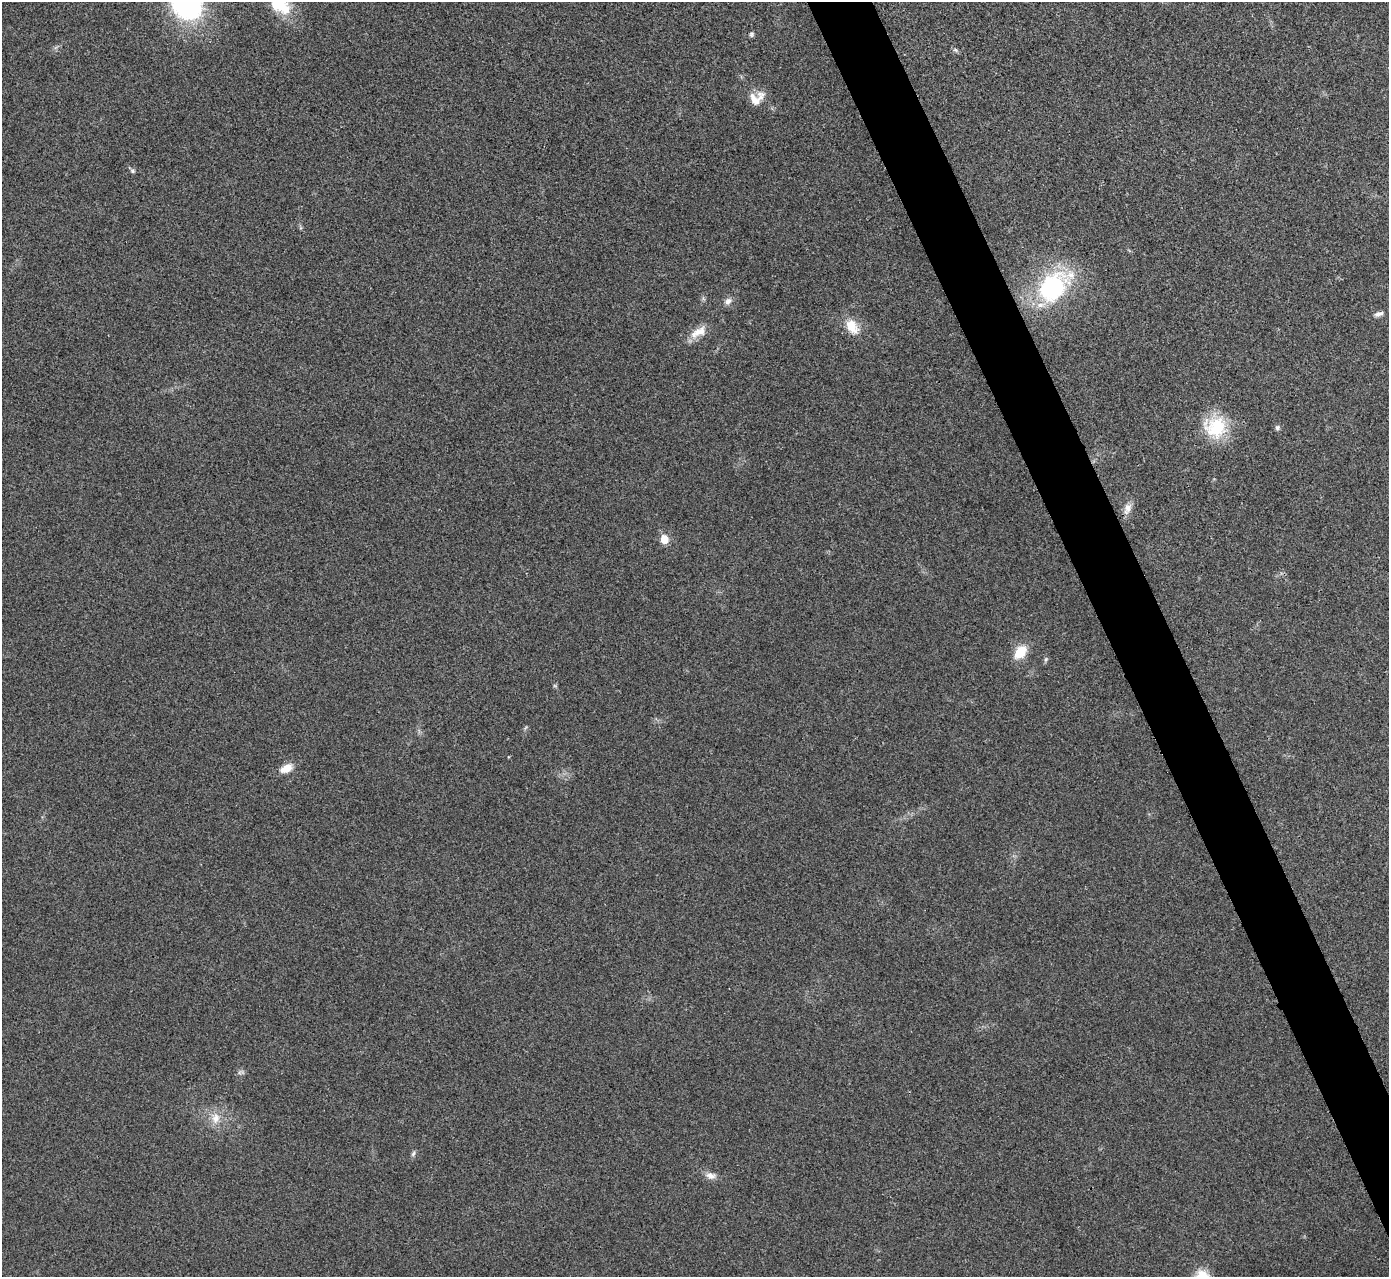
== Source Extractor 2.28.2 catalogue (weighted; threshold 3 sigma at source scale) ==
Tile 6 of 4 x 4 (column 2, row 2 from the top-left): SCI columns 1392-2778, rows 2709-3983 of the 5558 x 5547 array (HDU 1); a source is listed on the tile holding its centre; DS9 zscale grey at full resolution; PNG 1391 x 1279 px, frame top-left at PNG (2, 2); no overlay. Shown black and unused: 4% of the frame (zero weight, under 3 of 4 exposures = <1% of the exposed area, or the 3 px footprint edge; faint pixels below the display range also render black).
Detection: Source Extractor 2.28.2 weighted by HDU 2 'WHT'; one run over the whole footprint, this tile lists its part. Background 0.0315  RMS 0.0061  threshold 0.0276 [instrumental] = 3 sigma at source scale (4.5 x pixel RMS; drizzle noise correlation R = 1.50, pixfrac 1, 0.05/0.05 arcsec/px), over >= 5 px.
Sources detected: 25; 1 too faint to see at this stretch — not listed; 1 inside a brighter listed object's ellipse — not listed separately; the other 23 listed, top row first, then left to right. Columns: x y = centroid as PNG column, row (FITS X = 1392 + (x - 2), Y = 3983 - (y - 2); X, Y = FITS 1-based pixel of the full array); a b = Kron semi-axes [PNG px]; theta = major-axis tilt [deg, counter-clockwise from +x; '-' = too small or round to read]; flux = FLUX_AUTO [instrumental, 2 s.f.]
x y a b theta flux
186 3 46 35 -52 94
281 6 28 19 -49 22
751 34 7 6 - 1.3
955 50 7 5 -31 1.2
757 98 20 14 33 8.7
133 171 7 5 -16 1.2
1053 287 44 28 42 75
728 301 11 8 43 3.2
1379 314 13 6 19 2.6
852 327 20 13 -54 12
698 332 25 11 31 9
1216 427 31 28 2 30
1277 427 7 6 - 1.5
1127 508 16 9 73 5.2
664 539 6 5 - 13
1020 652 14 9 52 16
1046 659 7 4 59 1.1
555 686 6 4 -18 0.76
286 768 15 9 26 7.6
215 1118 17 13 -89 8.4
413 1154 8 5 71 1.4
711 1176 15 9 -8 4.3
1201 1276 19 15 72 14
Isophote crosses this tile's border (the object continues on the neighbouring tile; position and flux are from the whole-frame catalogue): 3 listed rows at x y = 186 3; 281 6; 1201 1276